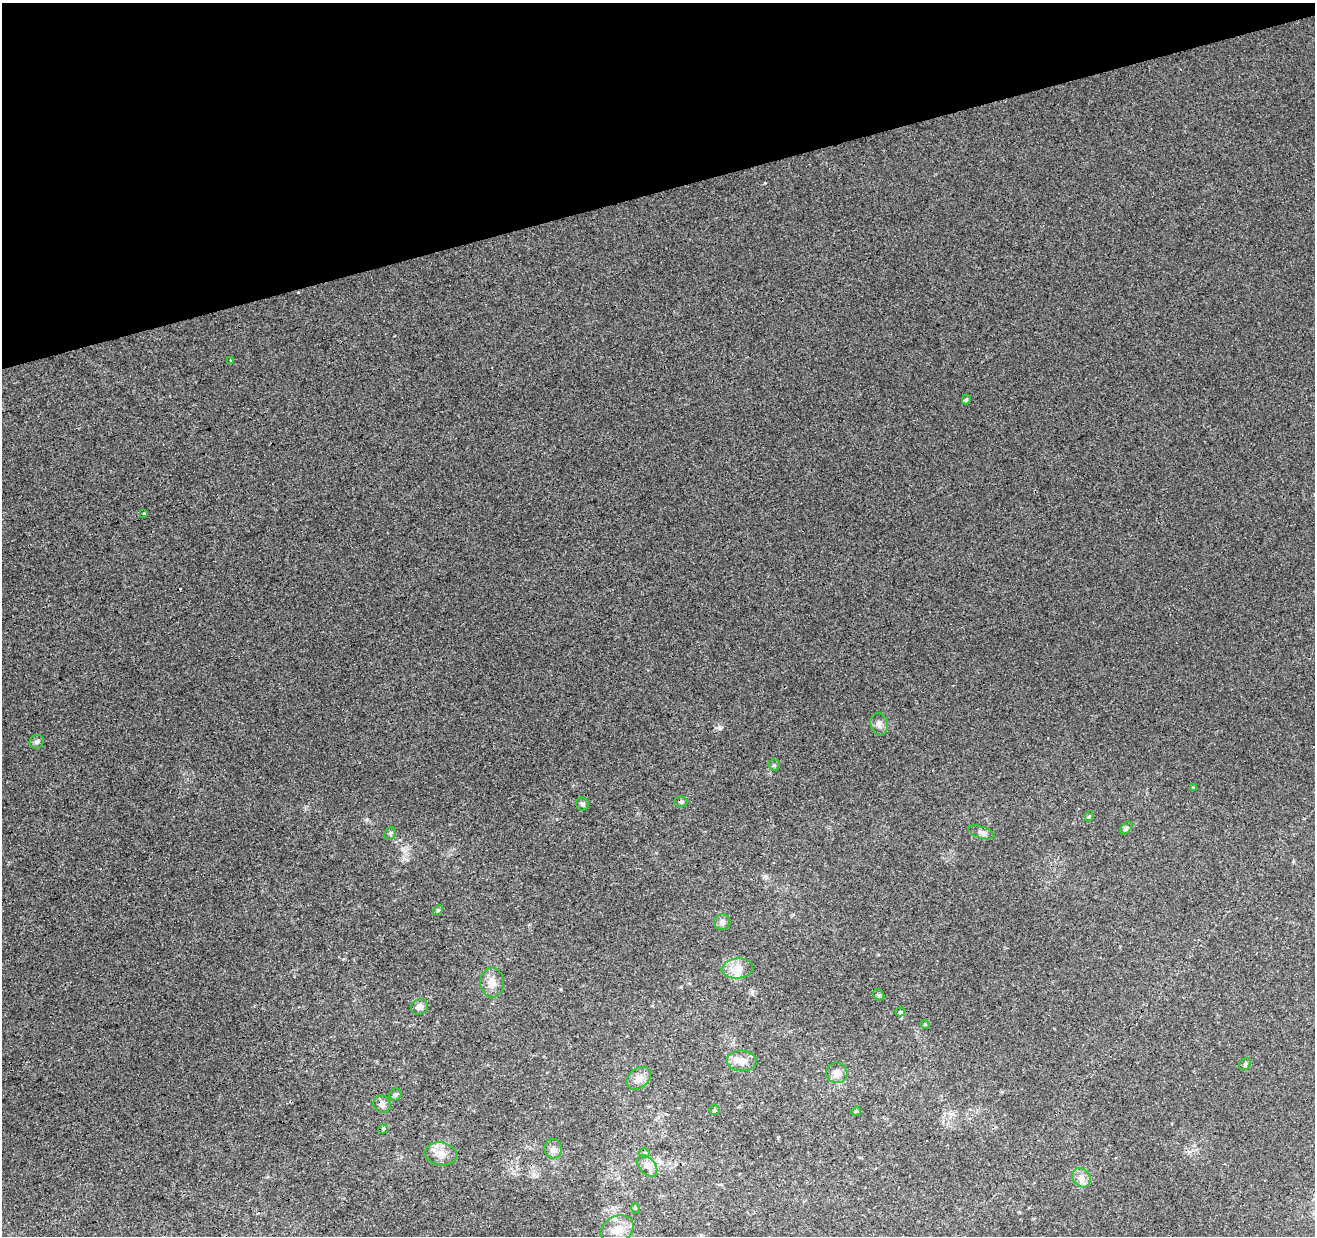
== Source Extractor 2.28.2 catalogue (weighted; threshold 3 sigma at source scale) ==
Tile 3 of 4 x 4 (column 3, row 1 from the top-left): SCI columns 2683-3995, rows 3831-5064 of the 5363 x 5139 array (HDU 1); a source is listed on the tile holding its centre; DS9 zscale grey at full resolution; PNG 1317 x 1238 px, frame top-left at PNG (2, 3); each listed source drawn as its Kron ellipse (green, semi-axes under 4 px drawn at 4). Shown black and unused: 15% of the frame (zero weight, under 3 of 4 exposures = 5% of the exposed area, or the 3 px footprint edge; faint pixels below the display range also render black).
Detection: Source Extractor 2.28.2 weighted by HDU 2 'WHT'; one run over the whole footprint, this tile lists its part. Background 0.00135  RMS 0.0036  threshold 0.0163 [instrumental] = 3 sigma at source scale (4.5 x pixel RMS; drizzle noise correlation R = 1.50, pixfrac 1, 0.0396/0.0396 arcsec/px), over >= 5 px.
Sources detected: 39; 2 cosmic-ray / hot-pixel residue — neither listed nor drawn; the other 37 listed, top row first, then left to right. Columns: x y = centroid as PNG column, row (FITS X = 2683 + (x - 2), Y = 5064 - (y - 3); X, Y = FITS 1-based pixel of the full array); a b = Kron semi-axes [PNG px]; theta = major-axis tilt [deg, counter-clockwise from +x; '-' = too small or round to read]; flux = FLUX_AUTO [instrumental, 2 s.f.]
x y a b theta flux
230 360 3 2 - 0.81
966 399 5 4 - 0.59
144 514 3 3 - 1.6
879 724 11 8 -76 1.7
37 742 7 6 - 1
774 765 5 5 - 0.56
1194 787 3 3 - 0.69
681 801 6 5 - 0.95
582 804 6 6 - 0.81
1089 816 5 4 - 0.47
1126 828 7 4 46 0.65
981 832 13 6 -18 1.4
390 833 7 5 69 0.63
438 910 5 4 - 0.46
722 922 8 8 - 1.4
737 969 16 10 6 3.9
492 983 15 11 -89 3.6
879 995 6 5 - 0.62
420 1007 9 7 23 1.9
900 1012 5 4 - 0.57
925 1024 5 3 - 0.32
742 1061 15 10 -3 3.5
1245 1064 7 5 46 0.63
837 1073 10 10 - 2.6
639 1078 13 9 40 2.5
395 1094 6 5 - 0.87
382 1104 9 8 - 1.5
715 1110 5 5 - 0.51
856 1111 5 4 - 0.47
383 1129 5 4 - 0.47
553 1149 10 8 -88 1.7
644 1153 5 5 - 0.55
441 1154 16 11 -9 4
647 1166 12 8 -49 2.2
1081 1178 10 8 -52 2.6
635 1208 5 3 - 0.31
617 1229 17 13 25 4.9
Overlapping masked pixels (flux is a lower limit): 1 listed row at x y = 681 801
Unlisted compact peaks at least as high as the median listed source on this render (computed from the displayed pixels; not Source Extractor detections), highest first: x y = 719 728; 765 183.